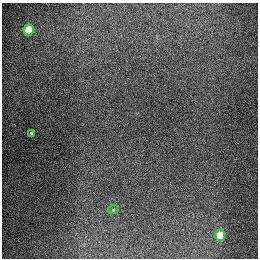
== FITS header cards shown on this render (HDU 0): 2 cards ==
NAXIS1  =                  256
NAXIS2  =                  256

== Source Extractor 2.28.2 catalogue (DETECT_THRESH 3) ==
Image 256 x 256 px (HDU 0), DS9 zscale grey, 1 PNG px = 1 image px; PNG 260 x 260 px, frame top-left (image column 1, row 256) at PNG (2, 3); each listed source drawn as its Kron ellipse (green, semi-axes under 4 px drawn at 4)
Background 1330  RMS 27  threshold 82.3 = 3 sigma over >= 5 px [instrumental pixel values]
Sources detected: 4; all 4 listed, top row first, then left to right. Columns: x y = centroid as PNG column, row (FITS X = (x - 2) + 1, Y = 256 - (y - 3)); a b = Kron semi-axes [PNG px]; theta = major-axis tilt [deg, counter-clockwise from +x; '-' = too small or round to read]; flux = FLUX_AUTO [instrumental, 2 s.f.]
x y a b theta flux
29 30 5 5 - 90000
31 133 4 3 - 2400
113 210 6 3 19 1800
220 235 5 5 - 67000